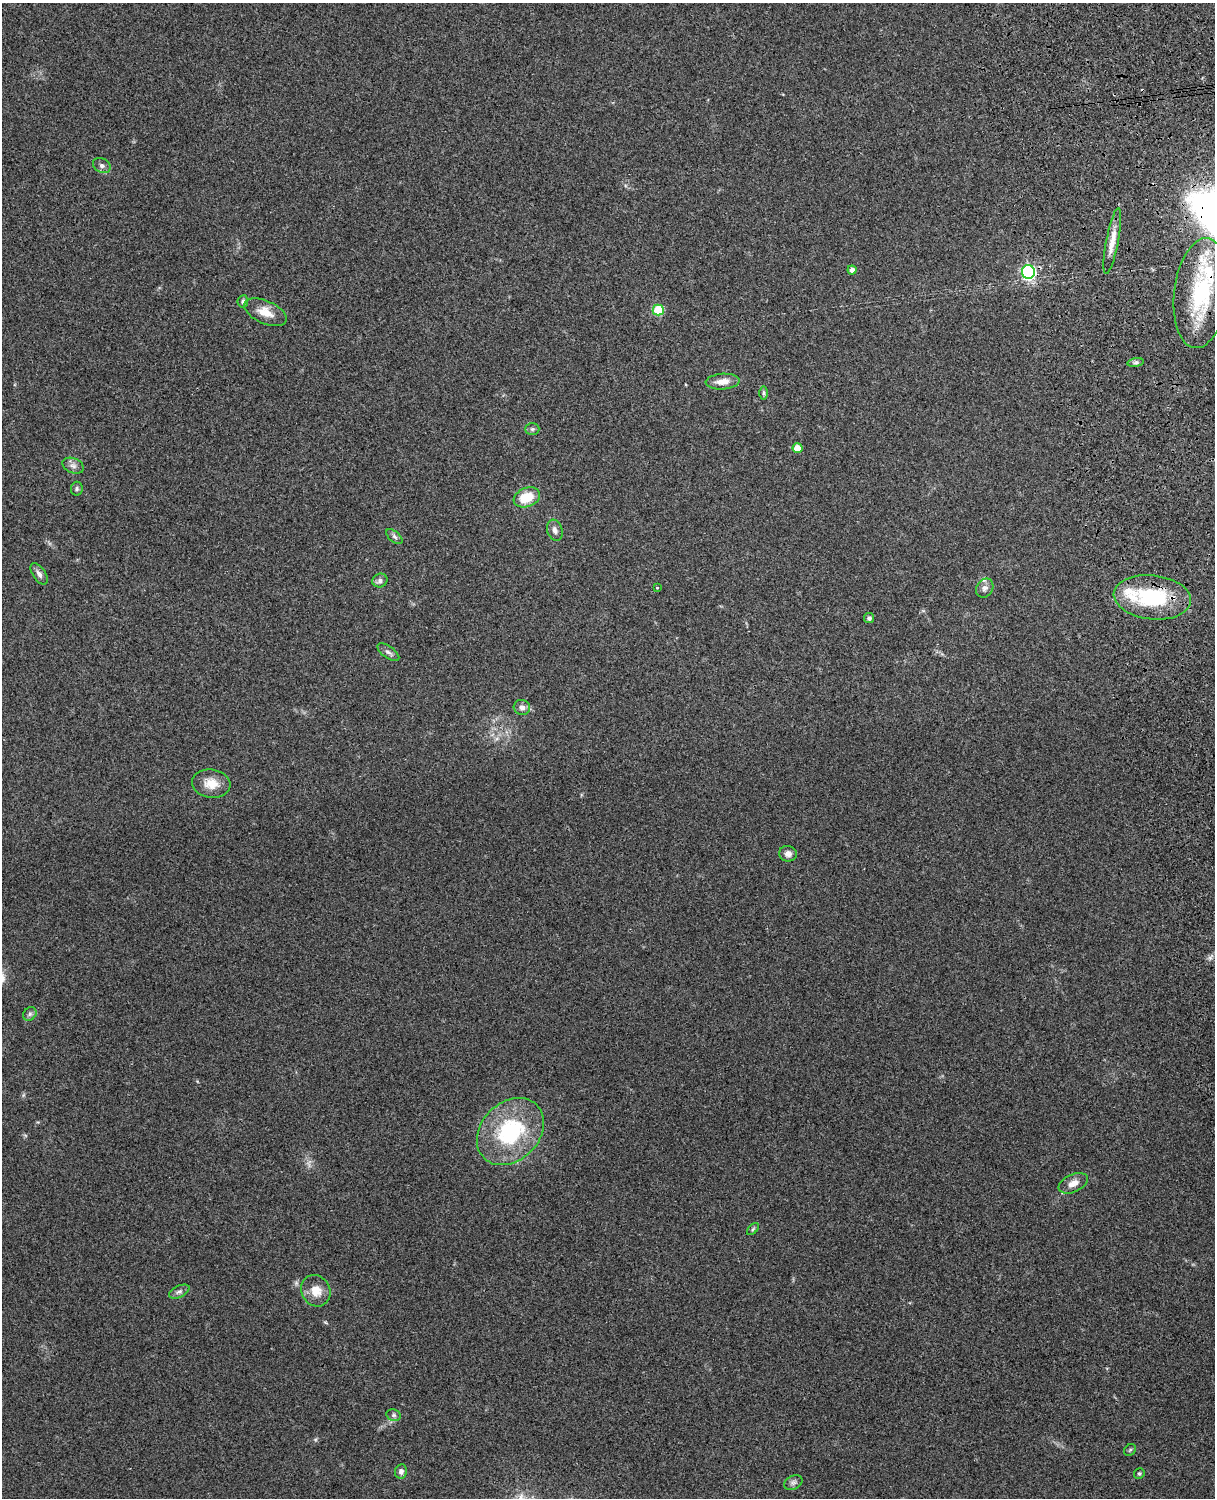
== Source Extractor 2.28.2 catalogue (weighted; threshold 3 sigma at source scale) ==
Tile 6 of 4 x 3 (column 2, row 2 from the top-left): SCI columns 1331-2543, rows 1660-3155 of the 5089 x 4928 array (HDU 1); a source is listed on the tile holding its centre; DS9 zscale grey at full resolution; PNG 1217 x 1500 px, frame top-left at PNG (2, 3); each listed source drawn as its Kron ellipse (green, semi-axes under 4 px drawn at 4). Shown black and unused: <1% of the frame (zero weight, under 3 of 4 exposures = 6% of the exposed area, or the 3 px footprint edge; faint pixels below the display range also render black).
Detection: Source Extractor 2.28.2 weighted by HDU 2 'WHT'; one run over the whole footprint, this tile lists its part. Background 0.258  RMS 0.0089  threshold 0.0398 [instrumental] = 3 sigma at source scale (4.5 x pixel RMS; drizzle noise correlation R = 1.50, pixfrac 1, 0.05/0.05 arcsec/px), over >= 5 px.
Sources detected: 43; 1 cosmic-ray / hot-pixel residue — neither listed nor drawn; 3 inside a brighter listed object's ellipse — not listed separately; the other 39 listed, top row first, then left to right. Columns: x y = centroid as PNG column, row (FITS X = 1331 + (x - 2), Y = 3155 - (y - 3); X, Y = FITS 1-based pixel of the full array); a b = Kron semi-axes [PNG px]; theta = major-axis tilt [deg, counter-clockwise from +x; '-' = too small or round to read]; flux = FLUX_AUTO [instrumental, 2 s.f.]
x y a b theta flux
102 166 9 7 -31 3.1
1112 241 34 6 79 11
852 270 4 4 - 3.5
1028 272 7 6 - 170
1201 293 55 27 83 80
243 301 6 5 - 2
658 310 5 5 - 44
265 312 23 11 -24 13
1136 363 8 4 8 1.9
723 382 17 8 4 9
764 393 7 4 -90 1.5
532 429 7 6 - 1.8
798 448 5 5 - 14
73 466 11 7 -22 3.8
77 489 7 6 - 1.8
527 497 14 9 21 20
555 530 11 7 -73 4
394 537 10 5 -41 2.5
39 574 12 6 -57 4
380 580 7 6 - 3
657 588 3 3 - 0.7
985 588 10 8 56 3.7
1152 597 39 22 -6 67
869 618 5 5 - 2.4
388 652 13 6 -36 3.3
522 707 8 7 - 4
211 784 19 14 -7 12
788 854 9 7 -10 4.2
30 1014 7 6 - 2.2
510 1131 37 29 45 82
1073 1183 15 9 24 7.5
753 1229 7 4 45 1.5
316 1291 16 14 -61 12
179 1292 11 5 25 2.8
394 1415 7 5 -20 2.1
1130 1450 6 5 - 1.3
401 1471 7 6 - 3.4
1139 1473 5 5 - 1.4
793 1483 9 7 25 2.9
Overlapping masked pixels (flux is a lower limit): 2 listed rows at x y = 1201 293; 1152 597